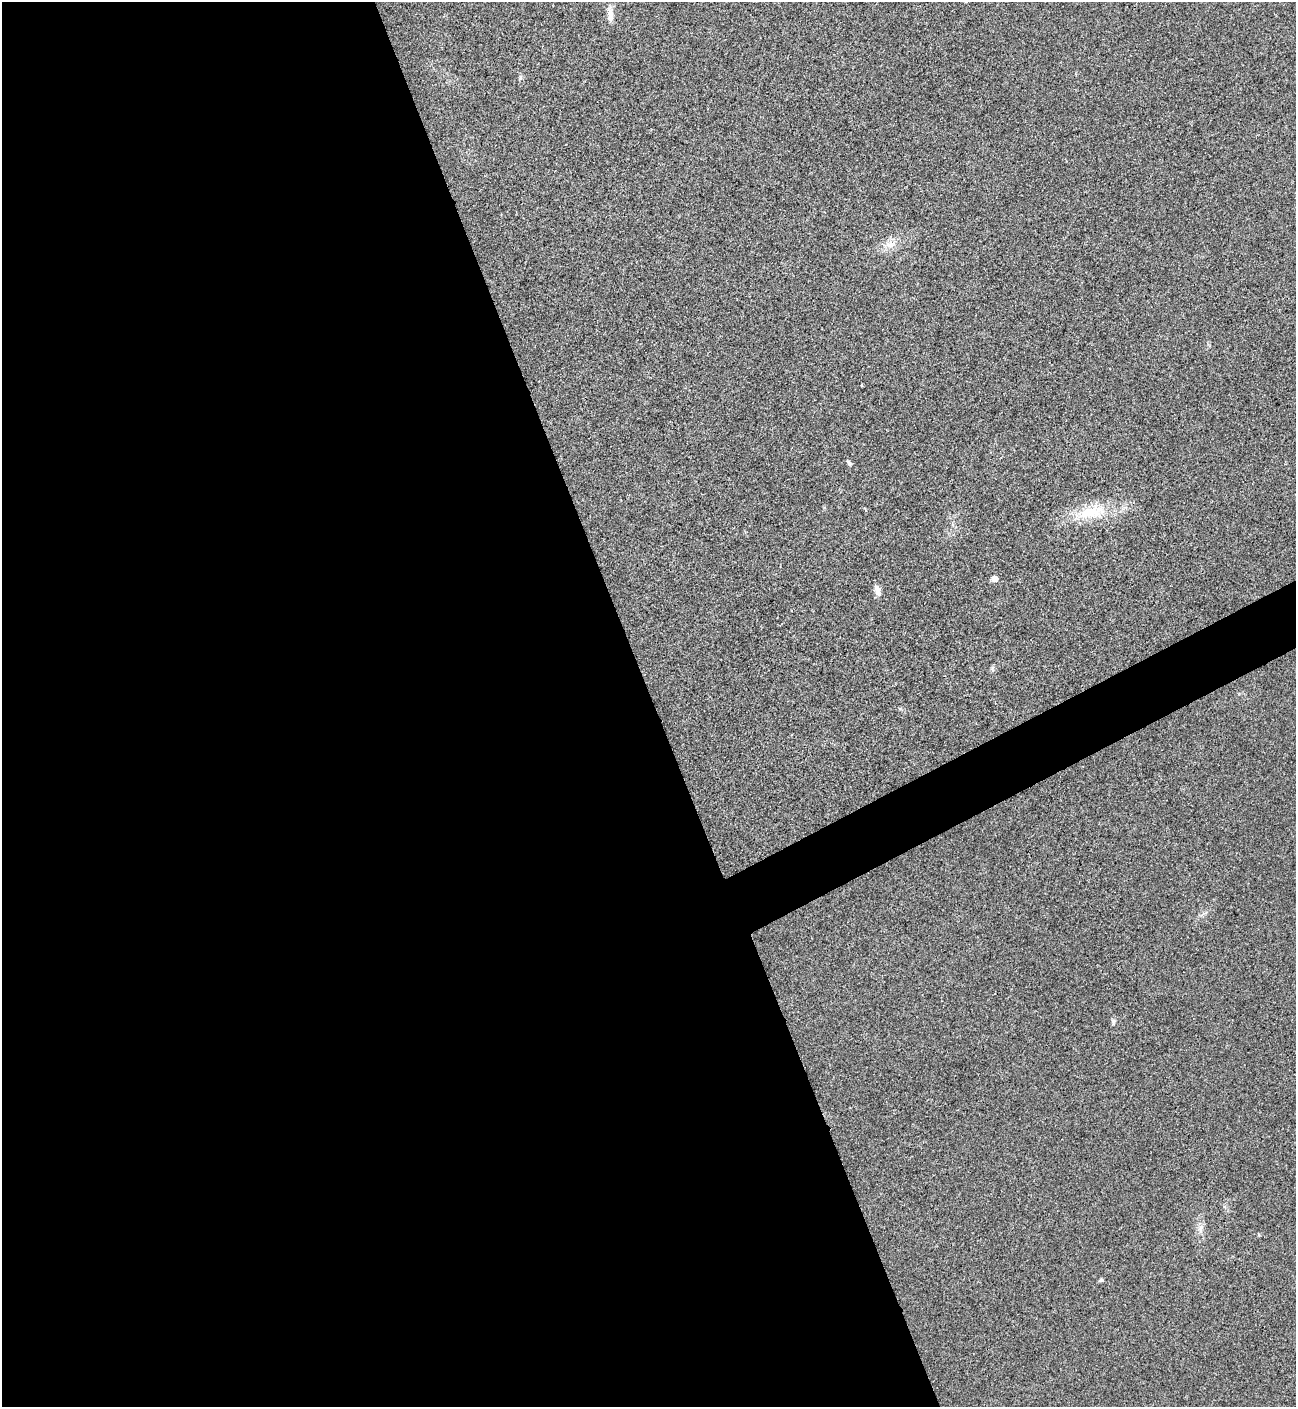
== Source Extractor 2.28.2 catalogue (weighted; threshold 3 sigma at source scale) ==
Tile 9 of 4 x 4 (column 1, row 3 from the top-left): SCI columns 288-1581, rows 1410-2814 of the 5618 x 5630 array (HDU 1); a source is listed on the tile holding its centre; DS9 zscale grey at full resolution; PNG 1298 x 1409 px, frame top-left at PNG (2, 2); no overlay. Shown black and unused: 53% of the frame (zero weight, under 3 of 4 exposures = <1% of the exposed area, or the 3 px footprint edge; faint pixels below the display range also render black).
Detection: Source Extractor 2.28.2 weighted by HDU 2 'WHT'; one run over the whole footprint, this tile lists its part. Background 0.0194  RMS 0.0056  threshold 0.025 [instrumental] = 3 sigma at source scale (4.5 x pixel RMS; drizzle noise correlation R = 1.50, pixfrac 1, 0.05/0.05 arcsec/px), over >= 5 px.
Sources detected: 13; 1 inside a brighter listed object's ellipse — not listed separately; the other 12 listed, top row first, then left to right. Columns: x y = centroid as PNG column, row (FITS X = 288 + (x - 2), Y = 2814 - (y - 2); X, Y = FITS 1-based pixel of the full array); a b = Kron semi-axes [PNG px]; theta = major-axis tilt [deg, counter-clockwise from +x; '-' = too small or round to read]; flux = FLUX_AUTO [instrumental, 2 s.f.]
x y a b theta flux
610 14 20 7 -84 4.1
520 77 8 4 82 0.97
890 244 13 9 3 4.9
862 385 4 2 - 0.43
849 462 11 4 -52 1.1
1091 512 35 15 11 20
994 578 5 5 - 4
878 589 11 7 -57 2.4
992 668 9 4 -85 0.98
1113 1021 9 5 -90 1.2
1259 1235 5 3 - 0.5
1101 1280 5 5 - 0.8